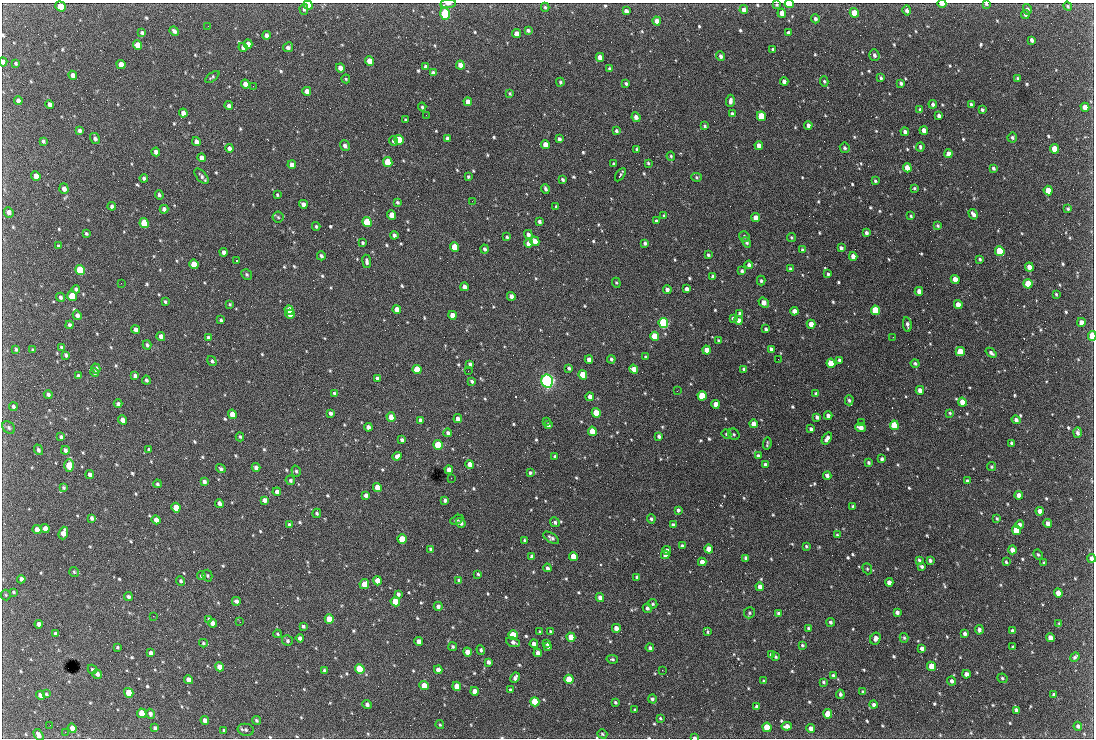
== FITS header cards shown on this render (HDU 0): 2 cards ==
NAXIS1  =                 1092 /fastest changing axis
NAXIS2  =                  736 /next to fastest changing axis

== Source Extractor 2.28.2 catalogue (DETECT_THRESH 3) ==
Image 1092 x 736 px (HDU 0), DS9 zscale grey, 1 PNG px = 1 image px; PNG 1096 x 740 px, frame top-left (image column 1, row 736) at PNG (2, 3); each listed source drawn as its Kron ellipse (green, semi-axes under 4 px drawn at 4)
Background 2630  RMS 47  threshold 141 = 3 sigma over >= 5 px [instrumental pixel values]
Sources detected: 768; of the 768, the 500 brightest by FLUX_AUTO listed and drawn (268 fainter detections omitted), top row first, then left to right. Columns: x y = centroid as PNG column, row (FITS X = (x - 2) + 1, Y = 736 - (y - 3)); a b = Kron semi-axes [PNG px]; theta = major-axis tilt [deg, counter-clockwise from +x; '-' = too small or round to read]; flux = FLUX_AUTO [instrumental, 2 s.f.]
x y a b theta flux
448 4 7 3 7 1.1e+04
789 4 4 3 - 1.1e+05
942 4 4 2 - 2.0e+04
986 4 4 3 - 5.1e+03
308 5 4 4 - 3.9e+04
777 5 4 3 - 4.7e+03
60 6 5 4 - 7.0e+04
1068 6 4 4 - 4.5e+03
545 7 4 3 - 5.3e+03
304 9 5 4 - 5.2e+03
1027 9 5 4 - 1.1e+04
744 10 4 4 - 1.8e+04
907 10 5 4 - 9.5e+03
626 11 4 4 - 1.4e+04
782 13 4 4 - 2.2e+04
854 13 5 4 - 7.8e+04
445 14 6 5 - 4.6e+05
1025 14 4 4 - 8.1e+03
815 19 4 4 - 9.0e+03
657 21 4 4 - 2.7e+04
208 26 2 2 - 4.8e+03
528 30 4 3 - 7.9e+03
174 31 5 3 - 9.2e+03
142 32 3 3 - 6.3e+03
788 33 4 3 - 8.6e+03
517 34 4 4 - 3.5e+04
266 35 4 3 - 1.0e+04
1032 40 4 3 - 9.9e+03
248 44 4 4 - 1.7e+04
137 45 5 4 - 5.2e+04
243 47 4 4 - 1.1e+04
288 47 5 4 - 1.2e+04
773 49 3 3 - 7.5e+03
874 55 6 5 - 9.4e+03
721 56 5 4 - 8.6e+03
600 57 4 4 - 2.7e+04
369 61 5 4 - 4.3e+04
3 62 4 3 - 1.1e+04
16 63 3 3 - 5.2e+03
121 65 5 4 - 3.3e+04
460 65 5 4 - 2.9e+04
426 67 4 3 - 1.0e+04
340 68 4 4 - 2.2e+04
610 69 4 3 - 5.6e+03
433 73 4 3 - 9.6e+03
73 75 4 4 - 1.8e+04
212 77 8 4 37 5.4e+03
881 78 4 3 - 5.8e+03
1017 78 3 3 - 4.2e+03
346 79 4 4 - 4.1e+03
784 81 4 4 - 1.3e+04
824 81 5 4 - 4.9e+03
560 82 4 4 - 4.5e+03
901 83 4 3 - 7.5e+03
245 84 4 4 - 2.2e+04
626 84 3 3 - 5.8e+03
253 86 2 2 - 1.9e+04
307 91 4 4 - 1.9e+04
510 94 4 3 - 4.1e+03
18 100 4 4 - 1.3e+04
730 101 6 4 85 1.2e+04
468 102 4 4 - 2.3e+04
49 104 4 4 - 1.4e+04
933 104 4 3 - 8.4e+03
971 104 3 3 - 5.6e+03
229 106 4 4 - 1.1e+04
422 107 4 4 - 5.1e+03
1085 107 4 4 - 3.4e+04
920 110 4 4 - 6.2e+03
982 110 3 3 - 6.0e+03
183 113 4 4 - 1.8e+04
732 114 4 3 - 6.1e+03
426 115 2 2 - 1.1e+04
761 116 5 4 - 1.3e+05
939 116 4 3 - 1.1e+04
636 117 5 4 - 1.6e+04
405 120 3 3 - 4.5e+03
808 125 4 3 - 1.2e+04
705 126 4 3 - 4.8e+03
924 130 4 4 - 2.0e+04
79 131 3 3 - 8.9e+03
616 131 4 3 - 6.1e+03
905 132 4 3 - 9.4e+03
1012 137 5 4 - 6.4e+03
95 138 5 4 - 1.1e+04
447 139 4 3 - 9.3e+03
559 139 4 3 - 8.8e+03
399 140 5 4 - 1.3e+05
43 141 4 3 - 6.4e+03
393 141 5 3 - 9.4e+03
196 142 4 4 - 1.5e+04
545 144 4 4 - 2.8e+04
759 145 4 4 - 2.7e+04
345 146 5 4 - 1.1e+04
920 147 4 3 - 6.5e+03
229 148 4 4 - 1.5e+04
845 148 5 5 - 6.6e+03
637 149 3 3 - 5.0e+03
1055 149 5 4 - 8.7e+04
156 152 4 4 - 1.4e+04
948 154 4 4 - 2.2e+04
671 156 5 4 - 4.9e+03
202 158 4 4 - 1.8e+04
388 162 5 4 - 1.2e+05
648 163 3 3 - 4.2e+03
614 164 3 3 - 4.9e+03
292 165 4 4 - 2.0e+04
907 168 4 4 - 4.6e+04
993 168 4 3 - 6.8e+03
620 175 7 2 57 8.4e+03
36 176 5 4 - 2.7e+04
201 176 9 5 -51 9.4e+03
468 177 3 3 - 4.9e+03
696 177 5 4 - 4.5e+03
144 178 4 4 - 7.9e+03
563 180 4 3 - 6.2e+03
875 181 4 3 - 5.0e+03
914 188 3 3 - 4.2e+03
64 189 5 4 - 1.6e+04
545 189 5 3 - 6.8e+03
1048 191 5 4 - 6.6e+04
159 195 5 4 - 7.4e+03
277 195 4 3 - 4.0e+03
472 201 2 2 - 7.9e+03
397 202 4 3 - 5.9e+03
303 204 4 4 - 1.7e+04
112 206 4 4 - 8.3e+03
556 206 3 3 - 4.5e+03
164 209 4 4 - 1.0e+04
1068 209 4 3 - 5.0e+03
9 212 5 4 - 1.5e+04
973 214 5 3 - 1.3e+04
392 215 5 4 - 4.7e+04
664 216 4 3 - 5.1e+03
911 216 3 3 - 4.4e+03
278 217 5 5 - 4.9e+03
756 218 4 4 - 3.5e+04
539 221 3 3 - 7.6e+03
656 221 4 3 - 6.0e+03
367 222 5 4 - 2.1e+05
144 223 5 4 - 1.7e+05
316 226 4 3 - 4.8e+03
938 226 4 3 - 5.3e+03
86 233 3 3 - 4.7e+03
866 233 3 3 - 8.1e+03
528 234 4 4 - 1.3e+04
394 235 4 3 - 1.0e+04
744 236 5 5 - 6.3e+03
507 237 3 3 - 5.2e+03
791 237 4 4 - 4.3e+03
535 241 5 4 - 2.4e+04
746 242 5 4 - 6.5e+03
363 243 3 3 - 5.5e+03
528 243 4 4 - 2.1e+04
645 243 4 3 - 8.1e+03
58 246 3 3 - 5.7e+03
454 247 5 4 - 7.0e+04
841 248 4 3 - 9.4e+03
484 249 4 4 - 7.6e+03
802 249 3 3 - 4.5e+03
1000 251 5 4 - 2.2e+05
223 252 4 3 - 1.0e+04
708 255 3 3 - 5.2e+03
321 256 4 4 - 7.5e+03
853 256 4 4 - 2.2e+04
980 259 3 3 - 4.8e+03
236 261 3 2 - 1.1e+05
367 261 7 3 -83 9.3e+03
194 264 5 4 - 7.3e+04
749 265 4 4 - 9.5e+03
1029 267 4 4 - 3.6e+04
790 269 3 3 - 5.1e+03
80 270 5 4 - 2.5e+05
742 271 4 3 - 6.9e+03
828 274 4 3 - 5.3e+03
247 275 6 5 - 5.3e+03
713 276 3 3 - 4.8e+03
955 279 4 4 - 2.9e+04
761 281 5 4 - 5.4e+03
121 283 2 2 - 8.8e+03
616 283 5 4 - 4.0e+03
1028 284 5 4 - 7.9e+04
464 287 4 4 - 1.4e+04
76 289 4 4 - 7.1e+03
667 289 4 3 - 1.3e+04
687 289 4 4 - 1.3e+04
919 291 4 4 - 2.0e+04
1056 294 3 3 - 4.0e+03
72 296 5 4 - 9.3e+04
511 296 4 4 - 1.7e+04
61 297 4 4 - 8.1e+03
165 302 4 3 - 4.4e+03
764 303 6 4 -38 3.0e+04
230 304 4 4 - 4.3e+03
958 304 4 4 - 3.0e+04
397 309 4 4 - 3.1e+04
289 310 5 4 - 5.8e+04
876 310 5 4 - 2.3e+05
794 311 4 4 - 2.1e+04
740 313 4 4 - 1.2e+04
290 314 5 4 - 6.3e+04
77 315 5 4 - 1.2e+04
453 315 4 4 - 3.8e+04
733 318 4 3 - 5.3e+03
221 320 4 3 - 5.8e+03
738 320 4 4 - 2.2e+04
1081 322 4 4 - 1.8e+04
663 323 5 4 - 5.2e+05
811 324 4 4 - 2.7e+04
907 324 7 4 -81 9.8e+03
70 325 4 3 - 8.3e+03
766 329 3 3 - 6.3e+03
136 330 4 4 - 1.3e+04
161 336 4 4 - 1.7e+04
655 336 5 4 - 1.4e+05
1092 336 5 3 - 1.6e+05
208 337 4 3 - 6.3e+03
893 337 2 2 - 1.4e+04
718 340 4 3 - 3.9e+03
147 345 5 4 - 6.1e+03
61 348 4 3 - 7.0e+03
16 349 4 3 - 5.3e+03
771 349 4 3 - 9.5e+03
33 350 4 3 - 5.9e+03
706 350 4 4 - 3.2e+04
960 351 5 4 - 8.2e+04
991 353 6 4 -40 9.3e+03
66 355 4 3 - 6.6e+03
645 357 3 3 - 4.4e+03
589 359 4 4 - 1.9e+04
611 359 4 3 - 6.2e+03
778 359 2 2 - 1.1e+04
840 360 4 3 - 1.0e+04
212 361 5 4 - 6.2e+03
831 363 5 4 - 8.0e+04
915 363 4 4 - 6.4e+03
470 364 4 3 - 9.3e+03
96 368 5 4 - 1.1e+04
569 368 4 3 - 7.4e+03
634 369 4 4 - 2.8e+04
744 369 4 3 - 8.1e+03
417 370 5 4 - 1.1e+05
468 371 2 2 - 5.5e+03
95 373 4 4 - 4.8e+03
583 375 5 4 - 9.1e+04
78 376 4 3 - 8.1e+03
135 376 4 4 - 9.7e+03
377 378 4 4 - 6.3e+03
146 380 4 4 - 6.5e+03
472 381 4 3 - 6.8e+03
547 381 6 6 - 1.2e+06
920 390 4 4 - 1.8e+04
677 391 3 2 - 6.0e+03
334 393 4 4 - 5.1e+03
48 394 4 4 - 8.0e+03
816 394 4 4 - 7.7e+03
702 396 5 4 - 1.3e+05
590 397 4 4 - 2.3e+04
849 400 5 4 - 5.7e+03
962 402 4 4 - 3.7e+04
118 404 4 4 - 8.2e+03
716 404 4 4 - 3.1e+04
13 407 4 4 - 6.3e+03
330 413 4 3 - 8.8e+03
596 413 5 4 - 1.0e+05
950 413 4 3 - 4.7e+03
232 414 5 4 - 3.7e+04
828 416 4 4 - 1.4e+04
391 417 5 4 - 5.0e+04
817 417 4 3 - 1.1e+04
458 419 4 4 - 1.7e+04
122 420 4 4 - 2.1e+04
420 420 4 3 - 1.1e+04
1016 420 4 4 - 1.2e+04
546 421 3 2 - 6.7e+03
861 422 2 2 - 5.8e+03
753 424 4 4 - 2.5e+04
548 425 4 3 - 8.5e+03
894 425 5 4 - 1.3e+05
368 427 4 4 - 1.5e+04
9 428 7 5 -48 7.2e+03
861 428 5 4 - 2.1e+04
811 429 4 4 - 1.1e+04
592 431 5 4 - 8.0e+04
448 433 4 4 - 8.9e+03
1077 433 5 3 - 1.0e+04
726 434 5 4 - 4.8e+03
734 434 6 5 - 6.3e+03
659 436 4 3 - 9.5e+03
61 437 4 3 - 8.0e+03
240 437 4 3 - 4.8e+03
827 438 6 4 55 1.4e+04
402 440 4 3 - 1.0e+04
1011 443 4 3 - 5.2e+03
767 444 6 2 81 4.6e+03
438 445 5 4 - 1.5e+05
149 449 4 3 - 4.7e+03
38 450 5 4 - 8.7e+03
65 450 4 3 - 8.5e+03
397 456 4 4 - 1.4e+04
555 456 3 3 - 6.2e+03
758 456 4 4 - 6.7e+03
882 459 4 3 - 8.3e+03
868 463 4 3 - 6.1e+03
470 464 4 4 - 2.6e+04
69 465 6 5 - 1.4e+05
765 465 4 3 - 8.1e+03
256 467 4 4 - 1.1e+04
991 467 4 4 - 4.2e+03
221 469 5 4 - 6.7e+03
449 470 4 4 - 2.6e+04
296 471 5 4 - 5.7e+03
530 473 4 4 - 5.1e+03
90 475 4 4 - 1.2e+04
827 476 4 3 - 1.1e+04
451 478 2 2 - 5.1e+03
290 480 5 4 - 6.9e+03
204 481 4 3 - 1.0e+04
967 481 4 3 - 6.5e+03
157 484 4 4 - 6.1e+03
377 487 4 4 - 3.9e+04
64 488 4 4 - 5.1e+03
277 492 4 4 - 1.7e+04
366 495 4 4 - 1.0e+04
1019 495 4 4 - 1.6e+04
265 500 4 4 - 1.4e+04
445 500 4 3 - 8.1e+03
219 503 4 4 - 1.5e+04
853 506 3 3 - 6.1e+03
176 508 5 4 - 7.1e+04
678 510 4 3 - 7.6e+03
1040 511 4 4 - 1.8e+04
317 513 4 4 - 5.2e+03
92 518 4 3 - 7.6e+03
651 519 4 4 - 6.8e+03
997 519 3 3 - 4.0e+03
156 520 4 4 - 2.0e+04
457 520 7 4 25 5.3e+03
555 522 5 4 - 7.4e+03
461 523 5 4 - 1.0e+04
1048 523 4 4 - 1.6e+04
1020 524 4 3 - 9.6e+03
289 525 4 3 - 8.3e+03
673 525 4 4 - 1.1e+04
45 528 4 4 - 2.0e+04
37 530 4 4 - 2.3e+04
1016 530 5 4 - 1.0e+05
63 533 6 4 73 2.4e+04
837 535 4 3 - 4.2e+03
551 538 9 4 -32 8.7e+03
402 539 5 4 - 1.0e+05
525 540 3 2 - 4.0e+03
682 546 4 3 - 8.2e+03
806 546 3 3 - 4.6e+03
431 549 4 3 - 5.9e+03
709 549 4 4 - 5.4e+04
667 550 4 4 - 1.4e+04
1012 550 4 4 - 2.1e+04
1038 554 5 3 - 4.4e+03
665 555 4 3 - 1.7e+04
573 556 4 4 - 6.4e+04
532 557 4 4 - 1.1e+04
746 558 4 3 - 9.3e+03
1091 558 4 3 - 1.4e+04
919 560 4 3 - 5.7e+03
930 560 4 3 - 7.4e+03
702 562 4 4 - 2.0e+04
1006 562 3 3 - 4.5e+03
1044 563 4 3 - 4.2e+03
922 566 4 3 - 6.2e+03
547 568 4 3 - 8.0e+03
867 569 6 4 -69 4.3e+03
74 572 5 5 - 4.6e+03
478 574 3 3 - 4.7e+03
201 576 4 4 - 5.5e+03
207 576 6 5 - 5.1e+03
637 577 4 3 - 5.1e+03
21 579 4 3 - 1.1e+04
459 580 4 3 - 5.4e+03
181 581 5 4 - 6.4e+03
377 581 4 4 - 4.9e+04
889 582 4 4 - 1.7e+04
364 584 5 4 - 4.6e+04
760 587 4 4 - 1.7e+04
13 592 4 3 - 4.1e+03
1058 593 4 4 - 4.0e+04
398 594 4 3 - 8.0e+03
6 595 5 5 - 4.0e+03
128 597 4 4 - 8.3e+03
600 597 4 4 - 1.6e+04
236 601 4 4 - 9.9e+03
395 602 5 4 - 8.2e+04
653 604 5 4 - 5.6e+03
438 606 4 4 - 1.1e+04
647 608 5 4 - 8.3e+03
897 612 4 3 - 1.1e+04
749 613 6 5 - 6.2e+03
779 614 4 3 - 1.0e+04
153 616 2 2 - 1.0e+04
209 619 3 3 - 4.9e+03
329 619 5 4 - 7.1e+04
240 622 3 2 - 4.9e+03
831 622 4 4 - 6.5e+03
212 623 4 4 - 1.7e+04
39 624 4 4 - 1.3e+04
1059 624 4 3 - 4.3e+03
303 626 4 3 - 7.0e+03
616 628 4 4 - 2.0e+04
808 628 4 3 - 5.3e+03
979 630 5 4 - 9.8e+03
550 631 3 3 - 4.5e+03
1013 631 4 4 - 1.3e+04
540 632 4 3 - 4.2e+03
708 632 4 3 - 4.2e+03
56 633 4 3 - 7.8e+03
965 633 4 3 - 8.8e+03
277 634 4 3 - 4.6e+03
513 635 5 4 - 9.0e+04
571 637 4 4 - 5.0e+04
300 638 4 4 - 1.5e+04
875 638 6 5 - 1.1e+04
904 638 5 4 - 5.1e+03
1050 638 4 4 - 2.4e+04
287 641 5 5 - 7.2e+03
419 642 4 4 - 2.6e+04
513 642 7 4 -22 1.2e+04
203 643 4 3 - 4.4e+03
547 643 4 3 - 7.7e+03
534 644 4 4 - 1.7e+04
802 645 4 3 - 4.9e+03
117 647 3 3 - 4.2e+03
453 647 4 3 - 5.2e+03
548 647 4 3 - 6.5e+03
1013 647 4 3 - 5.7e+03
650 648 4 4 - 6.9e+03
922 648 4 3 - 1.0e+04
481 650 5 4 - 5.1e+03
467 652 5 4 - 3.6e+04
151 653 4 4 - 1.1e+04
538 653 4 4 - 1.8e+04
771 655 4 4 - 1.4e+04
776 657 4 3 - 5.0e+03
1075 657 5 3 - 6.5e+03
612 659 6 4 -10 5.2e+03
488 662 4 3 - 1.1e+04
932 666 5 4 - 6.5e+04
220 667 4 4 - 3.3e+04
92 669 5 4 - 6.1e+03
360 669 5 4 - 2.6e+05
324 670 4 3 - 6.5e+03
438 670 4 4 - 1.7e+04
662 670 2 2 - 6.4e+03
97 674 5 4 - 1.2e+04
966 674 4 4 - 1.5e+04
833 675 4 3 - 4.9e+03
515 678 5 4 - 9.7e+03
1002 678 5 4 - 5.5e+03
569 679 5 4 - 7.3e+04
188 680 4 4 - 2.4e+04
764 681 3 3 - 4.1e+03
951 681 4 3 - 8.8e+03
823 682 4 3 - 4.9e+03
424 686 4 4 - 4.1e+04
457 686 4 4 - 3.6e+04
510 690 3 3 - 5.1e+03
474 691 4 4 - 2.4e+04
863 692 4 3 - 6.9e+03
129 693 5 4 - 7.6e+04
46 694 3 3 - 4.1e+03
840 694 4 4 - 6.8e+03
41 695 4 4 - 2.1e+04
1054 695 4 4 - 7.4e+03
652 699 4 4 - 6.8e+03
535 702 5 4 - 1.0e+05
615 702 3 3 - 4.2e+03
367 704 4 4 - 9.7e+03
874 705 4 4 - 9.2e+03
757 707 4 3 - 1.1e+04
635 710 3 3 - 4.1e+03
1016 710 4 3 - 1.1e+04
142 713 5 4 - 4.9e+04
150 714 5 4 - 7.9e+03
828 714 4 4 - 7.3e+04
660 718 3 3 - 4.1e+03
205 720 4 4 - 1.7e+04
256 720 4 4 - 5.5e+03
50 725 2 2 - 4.7e+03
440 725 4 3 - 4.0e+03
787 726 5 4 - 2.0e+04
1078 726 4 4 - 8.9e+03
767 727 5 4 - 8.6e+04
72 728 5 4 - 1.7e+04
155 728 3 3 - 6.5e+03
811 728 4 4 - 2.0e+04
224 730 4 3 - 4.5e+03
246 730 8 6 -12 8.5e+03
65 732 2 2 - 1.1e+04
602 734 5 4 - 5.1e+03
38 735 6 4 -57 1.5e+04
694 737 4 3 - 5.2e+03
At the frame edge (FLAGS 8, measured only in part): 12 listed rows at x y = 448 4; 789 4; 942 4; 986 4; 308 5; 777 5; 60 6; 3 62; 1092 336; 1091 558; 38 735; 694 737
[268 fainter detections neither listed nor drawn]